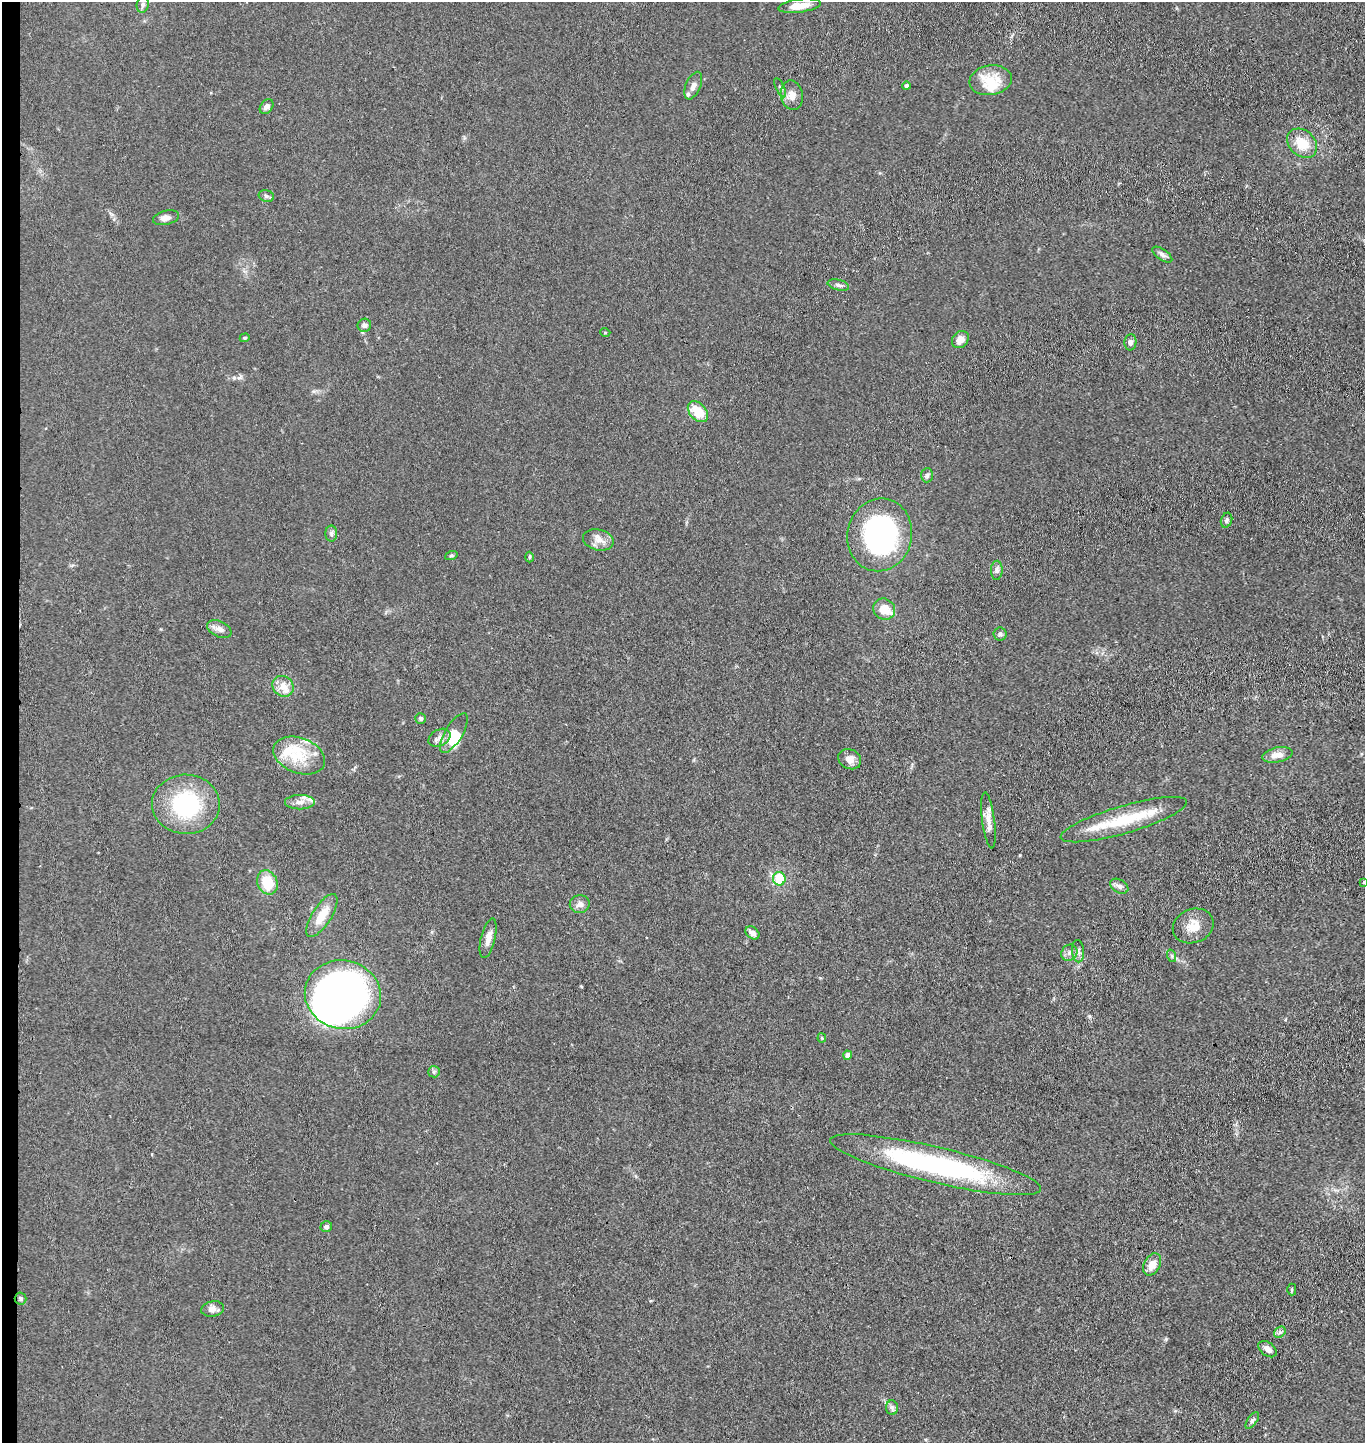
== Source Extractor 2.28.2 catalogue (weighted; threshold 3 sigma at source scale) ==
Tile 4 of 3 x 3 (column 1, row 2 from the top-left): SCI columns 158-1520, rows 1446-2886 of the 4410 x 4332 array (HDU 1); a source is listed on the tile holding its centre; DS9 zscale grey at full resolution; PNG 1367 x 1445 px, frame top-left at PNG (2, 2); each listed source drawn as its Kron ellipse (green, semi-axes under 4 px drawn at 4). Shown black and unused: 1% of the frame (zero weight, under 3 of 4 exposures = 5% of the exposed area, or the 3 px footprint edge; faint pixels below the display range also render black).
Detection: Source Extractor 2.28.2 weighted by HDU 2 'WHT'; one run over the whole footprint, this tile lists its part. Background 0.089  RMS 0.0074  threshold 0.0333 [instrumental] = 3 sigma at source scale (4.5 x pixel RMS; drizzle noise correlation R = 1.50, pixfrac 1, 0.05/0.05 arcsec/px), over >= 5 px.
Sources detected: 78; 3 inside a brighter object's white glare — neither listed nor drawn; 8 inside a brighter listed object's ellipse — not listed separately; the other 67 listed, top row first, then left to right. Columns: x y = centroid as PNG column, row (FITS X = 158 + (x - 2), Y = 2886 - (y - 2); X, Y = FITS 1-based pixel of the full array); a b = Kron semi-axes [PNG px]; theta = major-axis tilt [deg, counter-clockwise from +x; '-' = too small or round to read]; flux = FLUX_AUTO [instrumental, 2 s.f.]
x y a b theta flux
143 5 8 6 74 1.8
799 6 21 7 8 10
991 80 21 15 9 16
693 86 14 7 67 4.6
906 86 4 4 - 2.6
780 88 10 3 -65 1.5
792 95 15 11 -79 6.2
267 107 8 6 52 2.9
1302 143 17 13 -41 15
266 196 8 5 -17 1.9
166 218 13 7 14 3.3
1162 255 11 5 -34 2.5
838 285 11 5 -13 2.1
364 325 7 6 - 2.1
605 332 5 3 - 0.67
245 338 5 4 - 0.94
960 339 9 7 46 5.6
1130 342 8 6 87 2.6
698 412 12 8 -47 17
927 475 7 6 - 1.6
1226 520 7 5 70 1.9
331 534 8 6 -90 1.9
880 535 36 32 76 140
598 540 15 10 -13 6.2
451 556 6 4 19 1
529 557 5 3 - 0.83
997 570 9 6 88 2.3
884 609 11 10 - 11
219 629 13 8 -25 4.2
1000 634 6 6 - 1.8
283 686 11 9 -37 7.7
421 718 5 5 - 1.6
454 733 22 8 59 13
439 738 12 8 29 4
299 755 27 17 -21 22
1277 755 15 7 11 6.3
850 759 12 9 -29 4.9
300 802 15 7 0 5
186 804 34 29 -1 63
988 820 28 6 -82 6.6
1124 820 66 14 16 35
779 879 7 6 - 21
267 882 12 10 -65 21
1364 882 4 3 - 0.81
1119 886 10 6 -31 2.7
580 904 10 9 - 4
322 915 24 9 57 14
1193 926 21 16 22 11
752 933 8 5 -36 3.4
488 938 20 7 76 5.6
1078 951 11 6 -86 2.6
1069 953 8 7 - 3.1
1172 956 6 4 -71 1.1
343 995 38 34 -12 380
822 1038 4 4 - 0.78
848 1055 4 4 - 5.2
434 1072 6 5 - 1.4
935 1165 108 18 -13 140
326 1227 6 5 - 1.9
1152 1264 12 8 60 7
1292 1290 6 4 90 1.1
21 1299 6 6 - 1.4
213 1309 11 7 10 4.5
1280 1332 6 5 - 1.6
1268 1349 10 6 -37 4
892 1408 7 6 - 1.9
1252 1420 10 4 54 1.8
Isophote crosses this tile's border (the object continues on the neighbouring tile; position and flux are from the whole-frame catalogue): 1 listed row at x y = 1364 882
Unlisted compact peaks at least as high as the median listed source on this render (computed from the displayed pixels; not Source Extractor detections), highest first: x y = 1166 1339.